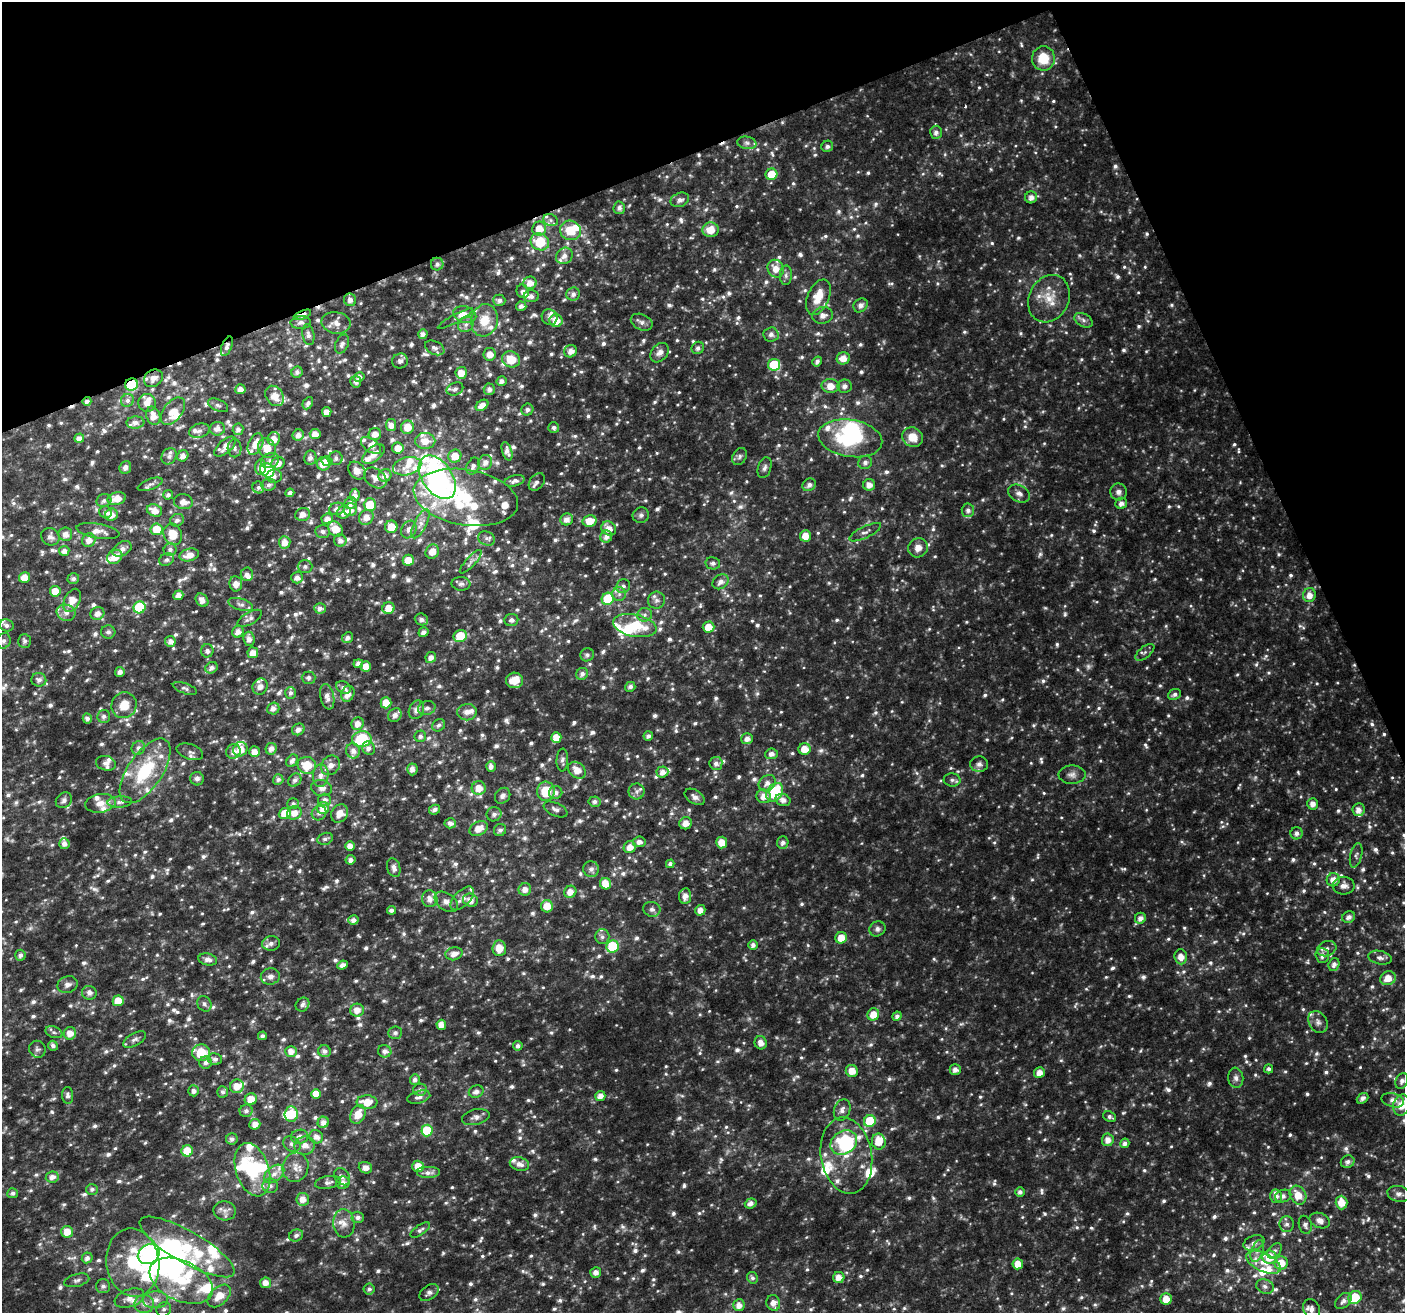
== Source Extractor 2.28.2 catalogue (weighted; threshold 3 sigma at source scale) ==
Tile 3 of 4 x 4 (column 3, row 1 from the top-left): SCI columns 2809-4211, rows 4074-5384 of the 5614 x 5469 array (HDU 1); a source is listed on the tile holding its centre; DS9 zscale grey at full resolution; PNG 1407 x 1315 px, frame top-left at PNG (2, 2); each listed source drawn as its Kron ellipse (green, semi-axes under 4 px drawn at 4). Shown black and unused: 20% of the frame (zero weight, under 2 of 3 exposures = <1% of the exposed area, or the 3 px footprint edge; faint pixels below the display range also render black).
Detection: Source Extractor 2.28.2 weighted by HDU 2 'WHT'; one run over the whole footprint, this tile lists its part. Background 0.05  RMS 0.0093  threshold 0.0418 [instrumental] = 3 sigma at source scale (4.5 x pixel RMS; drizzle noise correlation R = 1.50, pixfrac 1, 0.0396/0.0396 arcsec/px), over >= 5 px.
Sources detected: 1488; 11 too faint to see at this stretch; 11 inside a brighter object's white glare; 4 cosmic-ray / hot-pixel residue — neither listed nor drawn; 98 inside a brighter listed object's ellipse — not listed separately; of the other 1364, all 500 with FLUX_AUTO >= 2.92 (the completeness limit of this list) listed and drawn (864 fainter detections not listed), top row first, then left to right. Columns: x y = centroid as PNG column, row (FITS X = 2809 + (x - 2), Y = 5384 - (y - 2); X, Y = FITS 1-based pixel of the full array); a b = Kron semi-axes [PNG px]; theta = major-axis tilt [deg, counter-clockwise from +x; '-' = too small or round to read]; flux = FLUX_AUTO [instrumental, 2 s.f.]
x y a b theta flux
1043 58 12 11 - 24
936 132 6 6 - 4.3
747 143 9 6 -10 3.3
827 146 6 5 - 3.4
771 174 6 5 - 20
1031 197 6 6 - 5.4
680 200 9 7 21 4.9
619 208 6 5 - 4.1
551 220 7 6 - 3.2
539 229 7 7 - 14
570 230 10 9 - 21
711 230 8 7 - 13
540 242 9 8 - 31
564 256 9 7 45 5.6
437 264 6 6 - 3.7
776 269 9 8 - 11
786 275 10 6 88 3.2
530 283 6 6 - 8.1
523 291 7 6 - 3.8
573 294 7 6 - 4.2
531 296 7 6 - 4.7
818 297 19 10 66 20
1049 299 24 20 64 23
350 300 6 6 - 4.5
499 300 6 6 - 3.9
861 305 8 6 44 5
521 306 5 4 - 4.3
302 315 9 4 22 8.2
465 315 12 8 -15 8.7
823 315 10 8 10 5.9
549 317 8 7 - 4
455 319 20 4 28 3.1
484 320 16 13 77 20
1083 320 10 6 -30 3.8
556 321 6 6 - 13
301 322 10 6 3 4
642 322 11 8 -24 4.2
336 323 15 10 -10 7.9
466 324 8 7 - 4.1
423 334 5 4 - 4.2
308 335 10 6 -79 3.6
771 335 7 7 - 3.4
342 344 10 6 66 3.9
227 346 10 5 68 3.9
435 348 10 6 -25 3.7
698 348 6 6 - 3.4
571 351 6 6 - 6.7
659 353 11 7 50 6.1
490 354 6 6 - 9.3
843 358 6 6 - 10
511 359 9 8 - 20
400 361 8 7 - 3.4
817 361 5 4 - 3.2
774 365 6 6 - 33
297 372 5 5 - 3.8
461 373 6 5 - 12
359 377 5 5 - 3.9
153 378 10 8 33 5.6
501 381 5 5 - 4.5
356 382 5 5 - 3
132 385 6 6 - 36
831 386 9 7 -1 12
844 386 7 6 - 4.1
240 389 5 5 - 6.6
455 389 8 6 24 3.5
489 389 5 5 - 4.5
275 396 11 8 -53 12
127 400 7 6 - 3.2
87 401 4 3 - 3.6
147 403 9 8 - 6.8
308 403 6 5 - 2.9
218 405 11 6 -24 3.1
482 405 7 5 35 6.7
527 410 6 5 - 3.3
173 411 15 9 52 12
327 412 5 4 - 7.4
153 416 9 7 -74 9.9
135 422 9 6 3 4.8
391 425 6 5 - 5.6
407 427 6 6 - 13
554 427 5 5 - 3.1
217 429 8 6 12 5.9
238 429 6 5 - 4.2
199 431 10 7 16 3.9
315 434 5 5 - 8.9
375 434 6 6 - 7.3
298 435 6 5 - 6.2
913 437 11 9 -30 14
79 438 5 4 - 5.9
850 438 32 18 -9 71
274 439 7 6 - 9.7
425 441 10 8 0 11
255 444 11 7 66 12
225 446 13 6 42 9.9
371 446 12 6 -37 5.2
235 448 9 7 -88 3.3
267 448 10 8 -63 15
398 448 6 5 - 11
507 451 9 5 -73 5.1
373 454 13 7 39 8.7
169 456 8 7 - 4
183 456 6 5 - 5.7
455 456 7 6 - 12
740 457 9 6 59 3
310 458 7 6 - 4.8
336 458 7 6 - 3.6
270 460 9 7 23 4.2
327 461 5 5 - 12
485 462 7 6 - 5.6
865 462 7 6 - 3.6
278 463 7 6 - 8.2
323 464 6 6 - 11
407 466 14 9 15 12
473 466 9 6 64 3.8
125 467 6 5 - 4.2
260 467 7 5 81 7.4
765 468 11 6 72 3.6
267 470 7 6 - 50
357 471 10 7 -47 7.7
385 475 7 6 - 6.8
274 476 8 6 7 4
437 477 24 15 -55 170
375 478 12 9 -38 6.7
515 481 10 5 15 3.8
537 482 10 7 50 3.8
150 484 13 5 20 3.5
269 485 7 6 - 3.2
809 485 7 6 - 4.4
869 485 6 6 - 6.8
258 487 6 5 - 3
1118 492 8 8 - 4.6
290 493 4 4 - 3.6
1019 494 11 8 -26 5.4
168 495 5 4 - 3
355 495 6 5 - 6.3
466 497 53 28 -9 100
117 498 9 6 14 12
104 501 7 6 - 3.3
183 502 9 7 -7 6.4
351 503 6 5 - 5.6
1121 503 6 5 - 4.7
370 505 6 6 - 25
337 509 8 6 17 5.3
154 510 8 6 -22 9.5
350 510 6 6 - 6.8
968 510 7 6 - 4.2
106 512 6 6 - 3.4
344 512 7 6 - 6
303 514 7 6 - 7.3
111 515 7 6 - 8.4
641 515 8 7 - 3.1
366 517 8 7 - 8.4
327 519 6 5 - 6.6
567 519 6 6 - 6
177 520 7 6 - 3.4
590 521 7 5 14 13
420 524 16 6 63 6.3
391 527 6 6 - 14
609 528 8 6 -42 9.3
157 529 6 6 - 21
335 529 8 6 -47 15
409 530 9 7 60 5
98 531 22 7 -10 9.1
323 531 7 6 - 3
865 532 17 6 26 4.5
65 534 7 7 - 6.6
173 534 11 9 -66 18
805 536 5 5 - 12
50 537 9 8 - 4.9
606 537 6 6 - 5.3
486 538 9 6 -23 3.5
89 540 7 6 - 7.4
340 540 6 6 - 4.8
285 542 6 5 - 9.9
918 548 10 9 - 8.3
122 549 10 7 28 7
170 550 6 6 - 3.7
64 551 5 5 - 5.3
432 552 7 6 - 9.8
189 555 10 6 13 9.5
115 557 8 6 38 12
166 560 8 6 26 3
408 560 5 5 - 13
471 562 15 5 48 4.2
713 563 7 6 - 3
305 567 7 6 - 2.9
247 574 7 6 - 4.7
25 577 5 5 - 11
297 578 6 6 - 5.6
73 579 6 5 - 3.5
721 582 9 6 38 5.7
236 584 7 6 - 7.3
461 584 9 7 -5 3.1
623 586 7 6 - 3.9
55 591 5 5 - 15
619 594 7 7 - 3.7
178 595 5 5 - 7.3
1309 595 7 6 - 8.5
608 599 6 6 - 36
72 600 12 7 62 13
202 600 7 5 -49 5.6
656 600 8 8 - 3.9
241 604 13 6 -17 3.8
139 607 6 6 - 55
320 608 6 5 - 4.7
388 608 6 5 - 12
66 613 9 8 - 6.3
97 614 7 6 - 6.3
645 615 7 7 - 3.1
250 618 14 6 30 4.4
421 619 7 5 -20 4
511 620 7 6 - 3.7
7 625 7 6 - 3.7
635 626 22 11 -11 34
709 627 6 5 - 13
108 632 7 6 - 3.5
238 632 6 5 - 6.4
423 632 5 4 - 4.2
460 636 7 6 - 24
348 638 6 5 - 4.3
249 639 7 5 -83 5.8
4 641 8 6 70 3.6
25 641 7 6 - 3
170 641 5 5 - 5.6
207 651 7 6 - 3.4
1145 652 11 5 39 3.1
253 653 5 5 - 8.4
587 655 7 6 - 2.9
431 657 5 5 - 5.7
358 664 5 4 - 6
366 666 5 5 - 9.3
211 668 6 5 - 4.6
120 672 5 4 - 4.8
582 674 6 5 - 4.2
309 678 7 6 - 3.1
39 680 7 7 - 4.3
515 680 8 8 - 16
260 687 8 7 - 7.9
344 687 8 5 -34 4.2
630 687 5 4 - 3.3
185 688 12 5 -20 3.2
290 693 6 5 - 3.4
348 694 8 6 70 8.3
1175 694 7 5 22 3.3
327 697 13 7 -78 6.8
386 703 5 5 - 14
124 705 13 12 - 16
427 708 9 7 21 4.1
273 709 6 6 - 4.7
416 710 9 7 65 6.7
467 712 10 8 9 6.3
395 715 7 6 - 5.7
104 716 6 6 - 3.7
87 718 5 4 - 3.8
358 724 6 6 - 7.2
439 725 7 6 - 3
298 729 6 5 - 4.8
420 736 5 5 - 3.2
648 736 5 4 - 3.6
556 737 5 5 - 12
362 739 10 8 8 53
747 739 6 5 - 5.9
138 748 7 6 - 3.7
368 748 7 6 - 4.2
240 749 7 7 - 12
271 749 6 5 - 5.9
804 749 6 6 - 12
233 751 7 7 - 6
353 751 7 7 - 5.8
190 752 14 7 -19 4.2
254 752 5 5 - 7.3
771 754 6 5 - 5.1
562 760 11 6 87 3.3
292 761 7 5 57 4
106 763 10 7 -14 4.3
716 763 6 6 - 4.3
979 764 9 7 3 3.6
307 765 9 8 - 20
330 765 10 9 - 6.2
491 766 5 4 - 4.5
412 769 6 5 - 4.7
577 770 9 7 -40 9.9
145 771 37 17 56 57
662 772 6 5 - 6.5
1072 775 13 9 -1 5.5
321 776 11 7 86 6.5
197 779 7 6 - 3.9
278 780 5 5 - 3.6
295 780 7 6 - 3.5
952 780 8 6 -3 3.2
767 783 9 7 40 6.2
322 788 10 8 -12 5.1
479 788 7 7 - 13
546 791 10 9 - 26
637 791 8 8 - 3.9
556 792 7 6 - 4.4
775 792 10 7 56 49
503 796 8 7 - 3.9
764 796 7 7 - 8.7
695 797 11 7 -32 4.9
64 800 9 7 43 3.5
324 800 6 6 - 4
783 800 7 6 - 5.6
120 802 12 5 4 4.3
594 802 6 5 - 3.5
100 803 15 9 8 8.8
293 804 6 5 - 3
1313 804 6 5 - 5.7
323 808 6 6 - 9.2
556 809 12 6 -25 4.1
434 810 6 4 27 3.8
1358 810 6 6 - 6.2
285 813 6 5 - 19
294 813 7 6 - 8.4
319 813 7 7 - 4
339 813 9 8 - 9.5
494 814 7 7 - 3.7
450 823 5 5 - 4.2
686 823 6 6 - 7.6
479 828 9 7 29 11
500 830 6 6 - 3.2
1296 833 6 6 - 4.4
325 839 8 6 14 2.9
639 842 6 5 - 4.6
722 842 6 5 - 12
783 843 6 5 - 3.9
64 844 5 5 - 5.1
350 846 5 4 - 7.7
630 847 6 5 - 8.5
1356 855 13 6 76 3.3
350 860 5 4 - 4.5
670 864 4 4 - 3.3
394 868 9 6 -72 5
591 869 8 7 - 4.9
1333 880 6 6 - 7.8
606 884 6 5 - 15
1344 886 11 9 -1 5.9
525 889 6 6 - 6.2
570 892 6 5 - 9.1
685 896 8 6 81 6.7
462 898 15 7 45 7
430 899 8 7 - 7
470 900 7 6 - 6.8
446 902 13 8 -36 5.8
547 906 6 6 - 13
652 909 8 7 - 3.6
392 910 4 4 - 3.4
700 910 5 5 - 6.8
1349 917 7 5 29 4.2
1140 918 6 5 - 5.7
353 920 5 4 - 4.6
877 929 8 7 - 3.5
602 937 7 7 - 3.4
841 938 6 5 - 13
271 943 9 7 6 4.7
753 945 4 4 - 4.4
613 946 6 6 - 52
499 948 8 6 86 15
1327 949 10 7 21 4.6
454 954 8 6 14 7.4
20 955 5 5 - 3.8
1322 955 7 7 - 5.7
1181 957 7 6 - 8.5
1380 958 12 6 -12 4
208 959 9 6 -11 5.4
1334 964 6 5 - 4.7
342 965 5 4 - 4.7
270 976 9 8 - 5.6
1388 978 8 7 - 11
67 985 10 8 19 5.2
89 993 7 7 - 5.4
118 1001 5 5 - 16
204 1004 8 7 - 3
302 1005 7 6 - 3.5
357 1010 7 6 - 8
873 1014 6 5 - 12
897 1016 5 4 - 3.5
1318 1022 12 8 -59 5.2
441 1025 5 5 - 7.7
54 1032 9 5 -20 2.9
70 1033 6 6 - 9.7
395 1033 7 6 - 3.3
262 1036 4 4 - 3.1
135 1039 13 6 31 3.8
761 1043 6 6 - 6.5
53 1046 5 4 - 3.7
518 1046 5 4 - 3.6
37 1049 9 8 - 3.3
291 1051 5 5 - 7.2
324 1051 6 6 - 4.6
385 1051 7 6 - 4.8
201 1053 9 8 - 25
215 1059 7 6 - 3.8
206 1063 6 6 - 3.9
1269 1069 4 4 - 3
955 1070 5 5 - 5.1
852 1071 6 6 - 12
1039 1073 5 5 - 8.3
1236 1078 10 7 -83 4.3
415 1079 5 5 - 3.5
1402 1081 8 6 65 3.3
237 1086 7 6 - 11
420 1090 7 6 - 3.1
193 1091 5 5 - 3.8
223 1092 5 5 - 3.1
476 1092 7 6 - 4.9
316 1094 5 5 - 11
68 1095 8 5 -87 3.3
600 1096 5 5 - 6.8
419 1097 12 6 15 4.2
1363 1098 6 5 - 3.3
251 1099 6 5 - 14
1393 1100 11 7 -15 4.4
367 1102 10 7 -2 15
1402 1105 11 8 74 13
842 1110 11 8 70 4.9
246 1111 6 6 - 3.8
291 1114 7 6 - 27
358 1114 10 7 63 14
476 1117 14 7 14 5.2
1110 1117 7 5 -24 3
870 1121 6 5 - 39
323 1122 6 5 - 6.7
255 1124 5 5 - 7.5
427 1130 6 5 - 39
300 1137 9 7 10 5.5
316 1137 7 6 - 5.7
232 1139 6 5 - 3.4
1108 1140 6 6 - 7.5
879 1142 8 7 - 14
844 1143 14 11 34 60
1125 1143 5 4 - 4
292 1144 9 7 -33 3.8
305 1146 10 9 - 7.3
187 1151 6 5 - 20
846 1156 38 25 -80 42
1348 1162 7 6 - 3.6
519 1164 10 6 -17 6.1
418 1166 6 5 - 15
295 1167 15 13 73 9.6
365 1168 7 5 -20 6.2
252 1170 27 16 -72 60
428 1173 12 6 0 5.4
274 1174 11 7 39 6.6
52 1177 6 5 - 6.7
342 1177 9 7 -51 4.1
328 1182 13 6 9 4
343 1183 7 6 - 5.6
270 1186 7 7 - 3.5
92 1189 6 5 - 3.1
1020 1192 5 5 - 3.8
13 1193 5 5 - 3
1399 1194 12 8 -13 4.5
1298 1195 10 8 -61 14
1276 1196 7 6 - 4.8
1283 1196 8 6 16 4.4
303 1199 6 6 - 8.2
1341 1202 7 6 - 13
751 1203 6 5 - 4.7
225 1211 11 9 -12 5.6
358 1217 6 5 - 4.2
1320 1220 10 7 -21 6.7
344 1223 14 10 -84 8.5
1287 1224 8 7 - 3.7
1305 1225 9 6 -75 3.3
420 1230 11 5 34 3.1
67 1232 6 6 - 13
296 1235 7 5 25 3.5
1254 1243 11 7 22 5.3
187 1247 54 16 -30 58
1257 1251 11 6 71 4.9
1274 1251 9 5 49 3.1
149 1254 11 9 33 150
1269 1257 7 6 - 22
87 1258 5 5 - 4.8
133 1262 34 26 -82 64
1263 1262 18 9 -26 15
1281 1263 7 6 - 15
1018 1264 5 5 - 11
596 1272 5 5 - 5.4
839 1277 5 5 - 9.1
752 1278 6 5 - 3.1
77 1280 13 6 15 3.5
181 1281 34 20 -25 53
265 1283 5 5 - 7.5
103 1286 7 7 - 3.6
1265 1286 9 7 -20 4
369 1289 5 5 - 3.1
429 1293 11 7 36 4.2
219 1296 14 8 44 14
1355 1297 7 6 - 32
130 1298 15 9 19 8.1
1166 1299 5 5 - 11
155 1300 13 8 3 7.9
1343 1301 9 6 43 4.3
773 1303 8 7 - 7.5
144 1304 10 9 - 6.5
739 1305 6 5 - 7.4
164 1309 8 6 43 3
1312 1309 10 8 -63 5.6
Overlapping masked pixels (flux is a lower limit): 4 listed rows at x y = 302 315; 227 346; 132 385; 87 401
Isophote crosses this tile's border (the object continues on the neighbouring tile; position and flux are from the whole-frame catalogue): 1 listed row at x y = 1402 1105